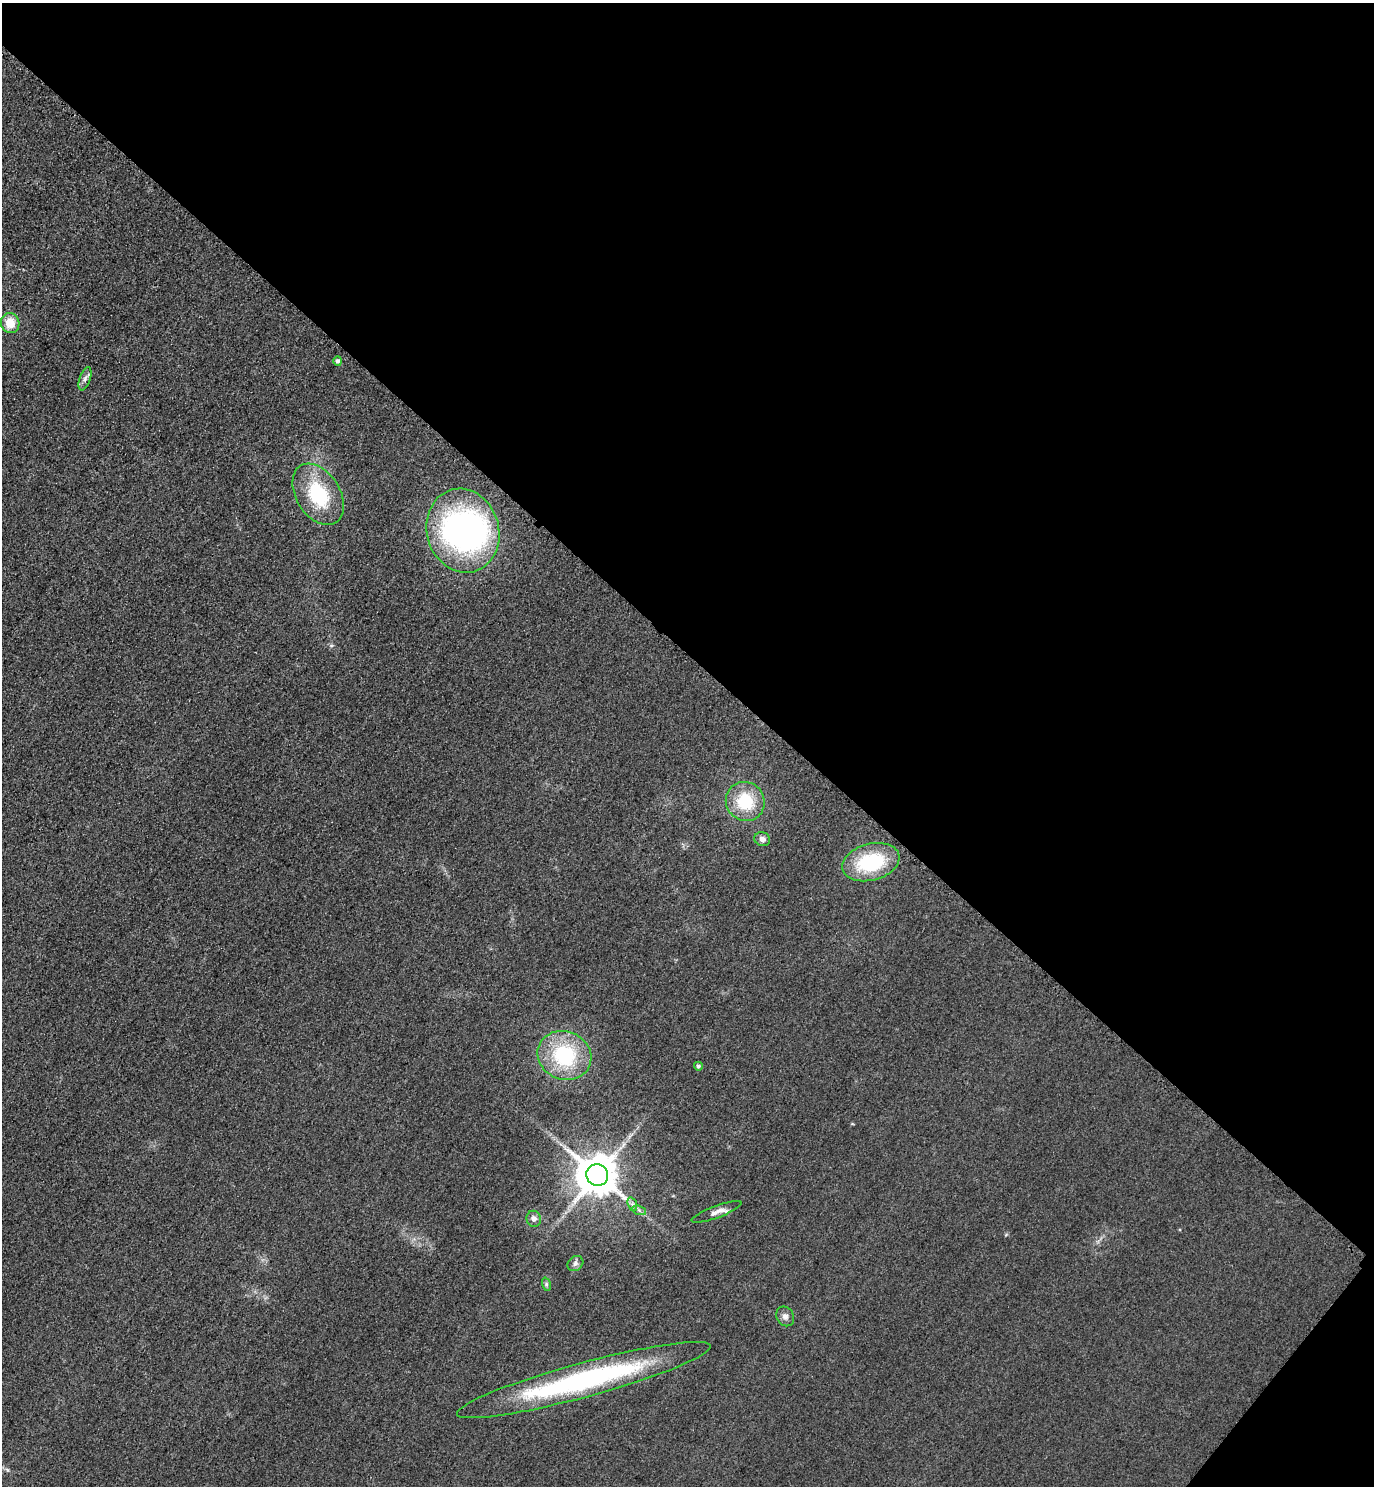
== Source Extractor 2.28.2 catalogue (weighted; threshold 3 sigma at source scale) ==
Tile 8 of 4 x 4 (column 4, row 2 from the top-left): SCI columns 4443-5814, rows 2998-4481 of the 5996 x 5993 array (HDU 1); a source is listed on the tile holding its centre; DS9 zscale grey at full resolution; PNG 1376 x 1488 px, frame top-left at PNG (2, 3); each listed source drawn as its Kron ellipse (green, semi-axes under 4 px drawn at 4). Shown black and unused: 45% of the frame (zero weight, under 3 of 4 exposures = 3% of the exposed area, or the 3 px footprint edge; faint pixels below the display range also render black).
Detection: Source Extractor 2.28.2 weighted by HDU 2 'WHT'; one run over the whole footprint, this tile lists its part. Background 0.0506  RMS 0.017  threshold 0.0757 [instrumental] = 3 sigma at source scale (4.5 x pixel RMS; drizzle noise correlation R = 1.50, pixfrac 1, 0.05/0.05 arcsec/px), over >= 5 px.
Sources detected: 20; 1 inside a brighter object's white glare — neither listed nor drawn; the other 19 listed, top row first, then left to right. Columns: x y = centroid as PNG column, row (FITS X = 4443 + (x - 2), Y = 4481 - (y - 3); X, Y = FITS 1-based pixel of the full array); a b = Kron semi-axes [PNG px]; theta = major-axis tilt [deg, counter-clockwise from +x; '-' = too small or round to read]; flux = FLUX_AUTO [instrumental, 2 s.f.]
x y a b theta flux
10 323 10 9 - 29
338 361 5 4 - 5
85 379 12 5 71 6.7
318 494 33 22 -58 110
463 531 42 36 -74 500
745 801 20 19 - 69
762 839 8 7 - 7.8
871 862 29 18 15 120
564 1055 27 24 -22 130
698 1066 4 4 - 3.6
597 1175 11 10 - 6200
632 1204 7 4 -71 4.1
639 1210 7 4 -19 4
716 1212 26 6 20 12
534 1219 8 7 - 8.2
575 1263 8 7 - 5.2
546 1284 7 4 -72 3.1
785 1316 10 8 -58 7.6
584 1380 131 17 15 360